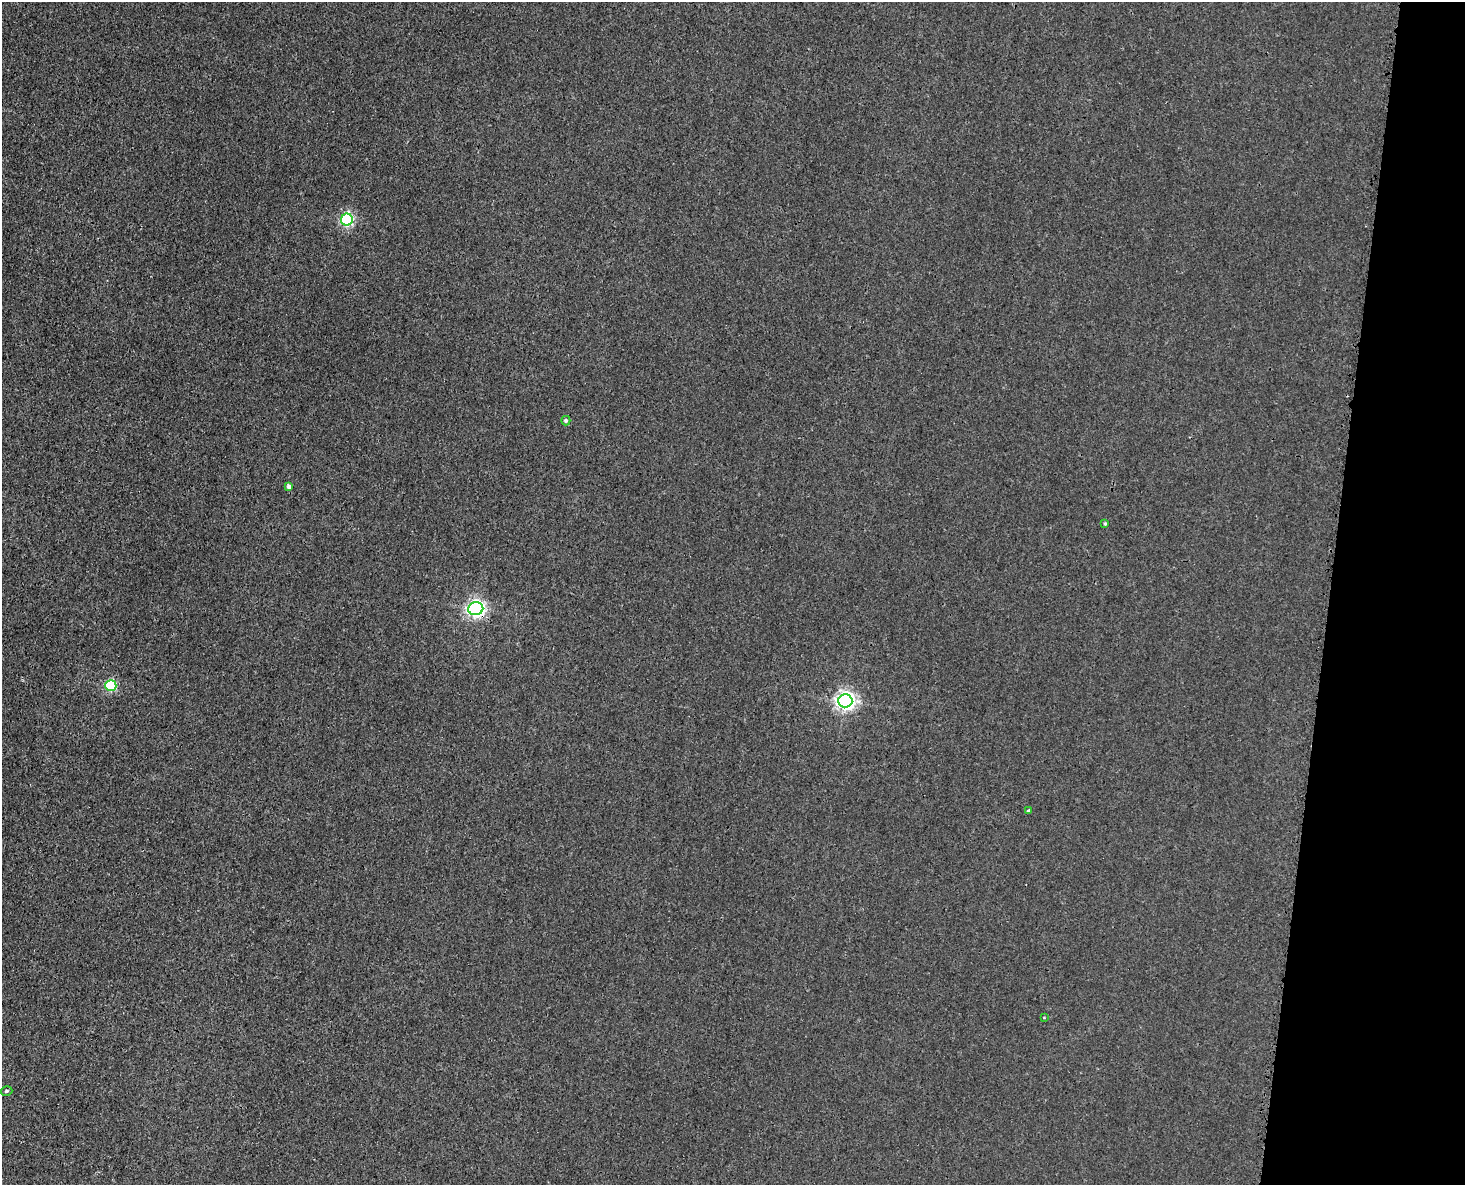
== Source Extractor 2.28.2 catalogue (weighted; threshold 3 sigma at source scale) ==
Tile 6 of 3 x 4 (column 3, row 2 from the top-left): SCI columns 3224-4686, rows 2424-3606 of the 4872 x 4844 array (HDU 1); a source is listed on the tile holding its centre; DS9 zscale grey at full resolution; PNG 1467 x 1187 px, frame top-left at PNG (2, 2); each listed source drawn as its Kron ellipse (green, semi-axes under 4 px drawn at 4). Shown black and unused: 9% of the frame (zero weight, under 3 of 4 exposures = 7% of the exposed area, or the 3 px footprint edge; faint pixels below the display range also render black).
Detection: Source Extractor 2.28.2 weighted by HDU 2 'WHT'; one run over the whole footprint, this tile lists its part. Background 0.00847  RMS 0.0023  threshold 0.0102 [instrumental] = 3 sigma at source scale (4.5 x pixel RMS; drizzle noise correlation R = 1.50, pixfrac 1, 0.05/0.05 arcsec/px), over >= 5 px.
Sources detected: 10; all 10 listed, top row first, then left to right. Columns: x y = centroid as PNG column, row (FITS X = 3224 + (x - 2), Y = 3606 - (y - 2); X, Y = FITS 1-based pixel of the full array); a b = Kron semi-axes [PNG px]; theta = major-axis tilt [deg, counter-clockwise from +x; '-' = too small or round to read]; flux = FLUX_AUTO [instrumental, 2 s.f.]
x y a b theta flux
347 220 6 6 - 36
566 421 4 4 - 0.46
289 487 4 4 - 0.88
1105 524 4 3 - 0.3
476 609 7 6 - 92
111 686 5 5 - 19
845 701 7 6 - 120
1029 811 4 4 - 0.52
1044 1018 3 2 - 0.15
6 1091 6 4 16 0.46
Overlapping masked pixels (flux is a lower limit): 1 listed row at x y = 476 609